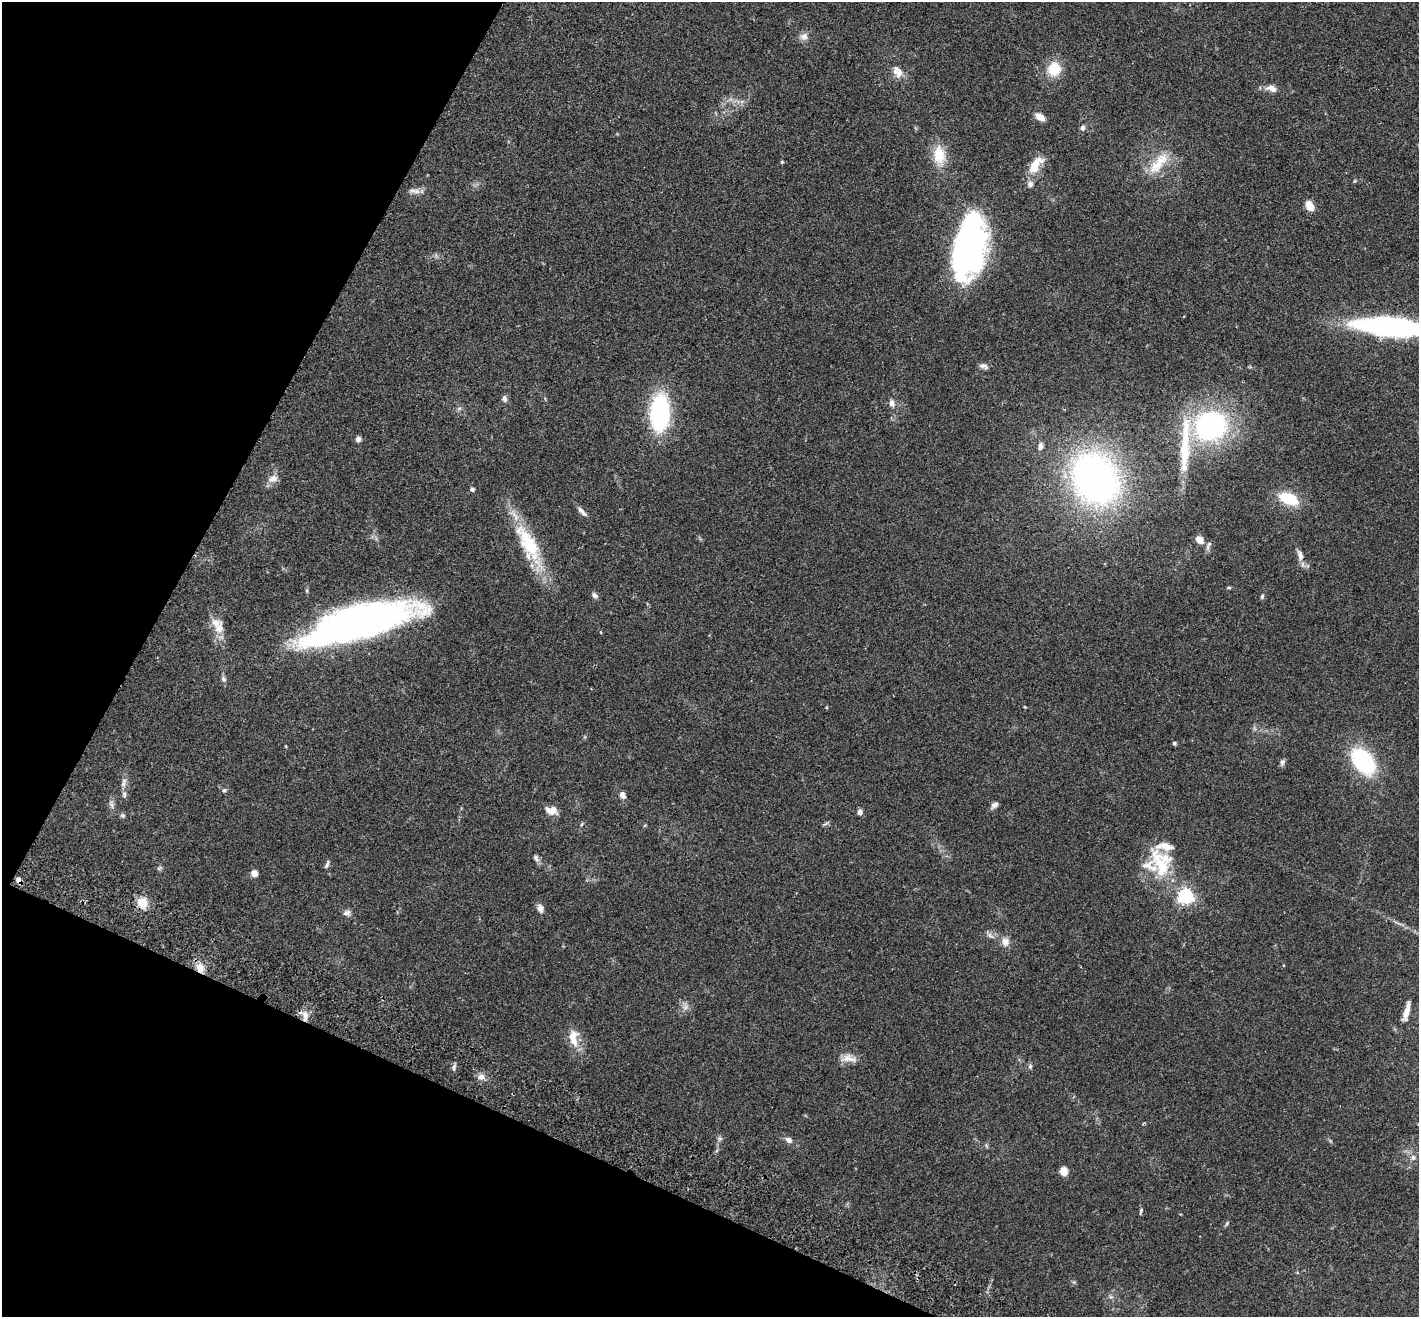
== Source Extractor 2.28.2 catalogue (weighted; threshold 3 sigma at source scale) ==
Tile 9 of 4 x 4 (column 1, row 3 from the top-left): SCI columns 31-1447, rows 1514-2828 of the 5732 x 5790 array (HDU 1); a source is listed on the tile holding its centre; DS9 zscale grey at full resolution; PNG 1421 x 1319 px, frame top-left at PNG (2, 2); no overlay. Shown black and unused: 23% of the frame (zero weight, under 2 of 3 exposures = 3% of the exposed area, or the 3 px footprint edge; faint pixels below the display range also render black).
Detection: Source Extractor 2.28.2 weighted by HDU 2 'WHT'; one run over the whole footprint, this tile lists its part. Background 0.0681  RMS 0.0082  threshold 0.0369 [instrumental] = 3 sigma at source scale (4.5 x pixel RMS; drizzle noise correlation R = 1.50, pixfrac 1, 0.05/0.05 arcsec/px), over >= 5 px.
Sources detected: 92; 4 inside a brighter object's white glare — not listed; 7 inside a brighter listed object's ellipse — not listed separately; the other 81 listed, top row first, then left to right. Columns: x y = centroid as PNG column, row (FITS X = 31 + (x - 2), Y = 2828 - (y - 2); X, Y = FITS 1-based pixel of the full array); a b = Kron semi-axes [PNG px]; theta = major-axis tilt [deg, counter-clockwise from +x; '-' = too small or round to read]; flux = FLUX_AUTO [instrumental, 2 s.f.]
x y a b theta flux
804 36 11 10 - 4.4
1054 69 16 14 68 19
895 71 15 10 76 5.8
1271 88 14 9 -19 5.9
1040 117 9 6 -35 8.1
1082 128 5 5 - 3.2
939 155 26 15 -83 18
782 162 5 4 - 0.89
1158 163 38 13 50 20
1035 165 23 11 54 16
1030 184 7 7 - 3
417 191 12 7 0 3.9
1309 205 11 8 -65 8.1
974 219 10 9 - 250
1184 317 3 2 - 1.1
1391 327 61 14 -5 240
983 366 12 6 -17 3
504 399 8 6 -78 2.7
892 403 8 6 -73 4.1
459 408 7 4 2 1.5
660 412 26 13 88 130
1210 426 37 33 20 130
358 439 6 6 - 2.7
1040 446 11 6 79 3.2
1095 478 44 36 -58 340
273 479 13 9 18 5.9
472 489 5 5 - 1.8
1288 499 19 10 -22 30
582 511 15 5 -49 3.9
1200 540 9 8 - 5.6
528 543 65 19 -61 50
1208 545 14 5 66 2.3
1300 555 17 7 -73 5.3
1229 587 6 4 -1 0.95
307 590 5 3 - 0.95
595 595 9 6 -45 2.4
1262 597 7 5 75 1.4
351 621 98 28 20 310
219 628 17 11 63 9.1
223 679 7 6 - 2.2
1174 743 5 4 - 1.3
1363 761 25 15 -52 84
1282 762 8 6 73 2.1
124 783 15 6 69 3.7
224 790 5 5 - 1.4
124 795 9 6 -85 2.3
623 795 10 7 -70 3.3
111 804 13 5 -80 2.9
995 805 10 6 42 3
552 810 13 8 -13 7.8
860 812 6 5 - 3.1
123 815 7 6 - 1.5
826 823 9 4 30 1.3
582 824 6 3 70 0.9
536 858 10 6 -62 2.6
327 864 11 4 67 1.9
1160 865 52 20 -66 39
254 873 6 6 - 5.3
19 880 7 5 -45 4.1
1186 896 6 6 - 240
142 903 14 12 -41 11
540 908 10 7 -85 4.1
347 913 10 8 -4 3.1
990 935 12 5 -32 2.8
1005 942 11 10 - 5.7
200 968 13 10 -73 8.2
686 1007 9 6 36 3
1406 1011 21 5 75 7.2
305 1016 16 7 -88 6.2
574 1041 15 11 -74 9.7
849 1058 23 10 -7 7.6
1030 1066 7 5 88 1.7
454 1067 9 4 -83 1.8
481 1077 9 8 - 4
720 1138 7 7 - 1.9
788 1140 8 6 -35 3.3
1413 1158 8 7 - 2.8
1064 1171 6 5 - 15
1141 1211 9 3 71 1.2
1227 1223 6 4 47 1.1
1111 1297 7 4 -18 1.5
Overlapping masked pixels (flux is a lower limit): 3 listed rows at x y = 19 880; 200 968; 305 1016
Isophote crosses this tile's border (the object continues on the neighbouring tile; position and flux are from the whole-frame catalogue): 1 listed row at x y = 1391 327